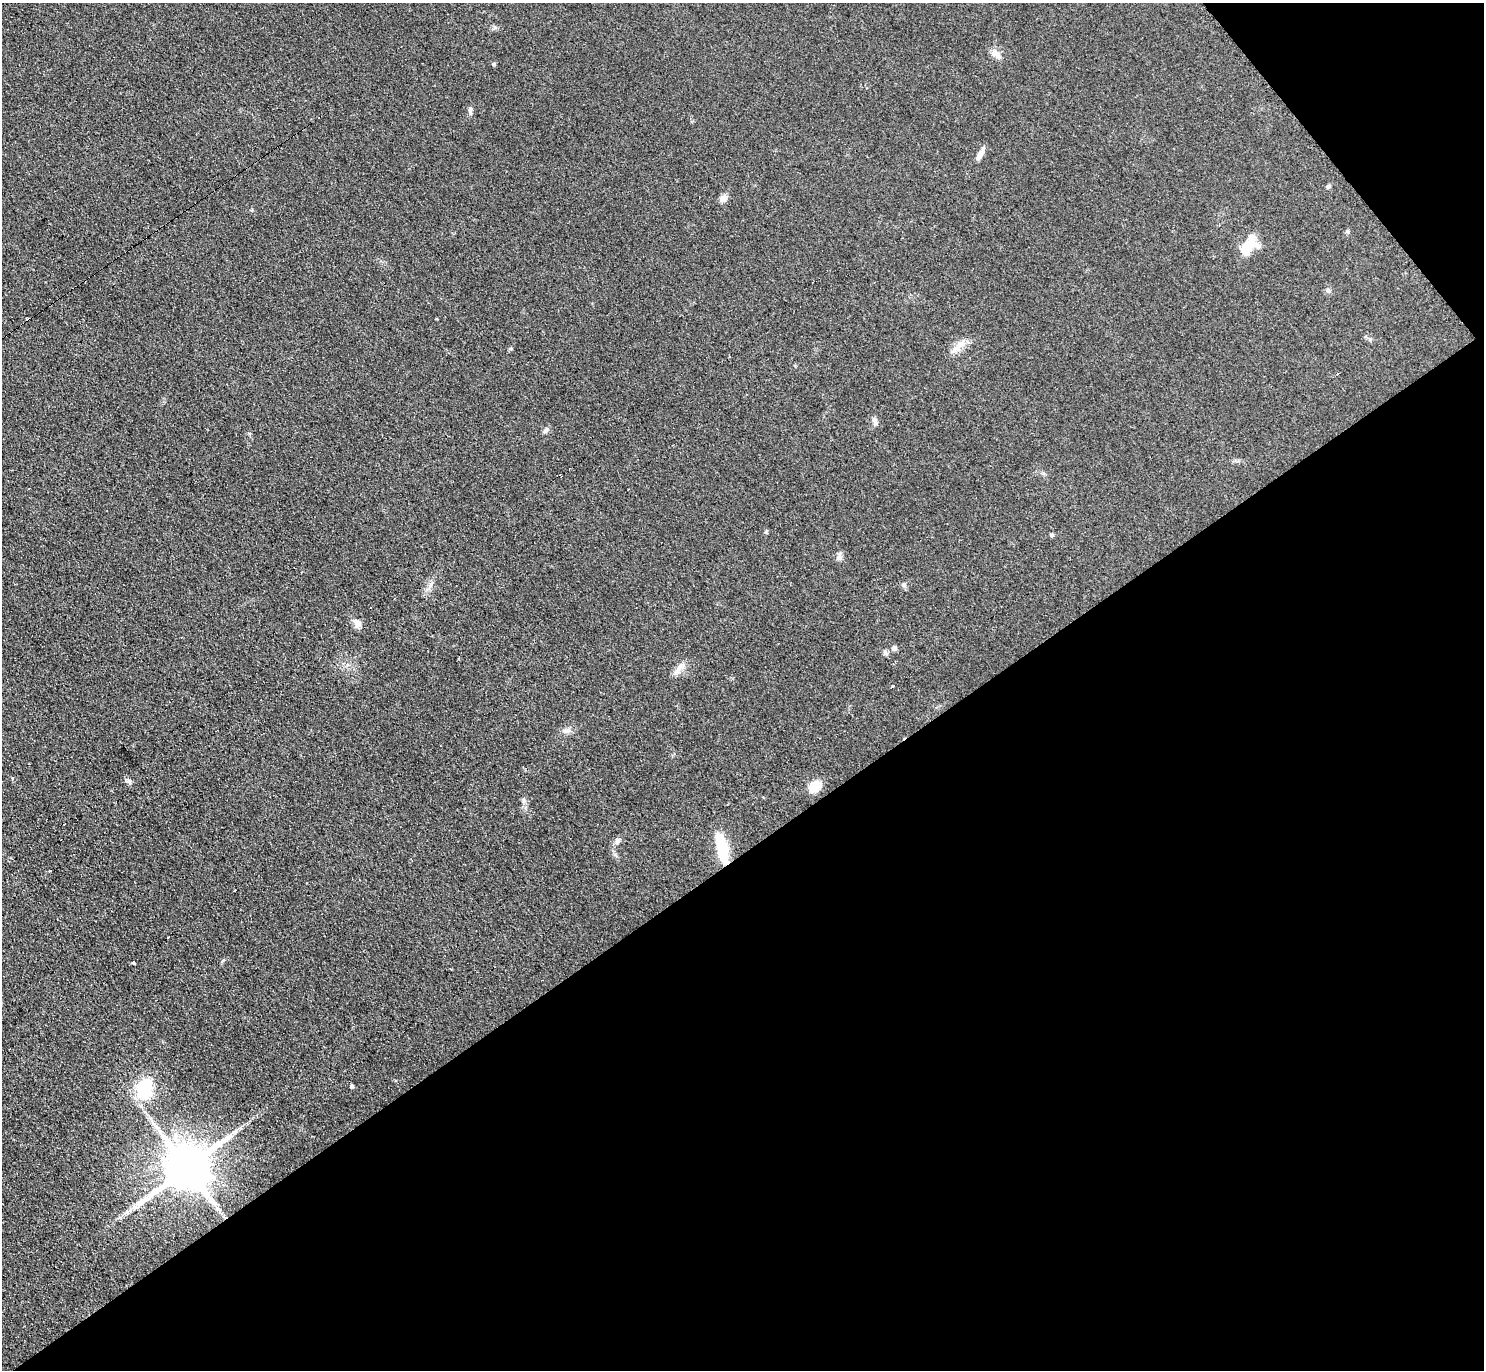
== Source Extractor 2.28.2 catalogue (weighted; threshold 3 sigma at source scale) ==
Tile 12 of 4 x 4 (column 4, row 3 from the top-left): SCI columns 4454-5935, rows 1528-2895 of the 5950 x 5938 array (HDU 1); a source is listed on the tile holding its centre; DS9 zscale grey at full resolution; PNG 1486 x 1372 px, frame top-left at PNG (2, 3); no overlay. Shown black and unused: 40% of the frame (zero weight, under 2 of 3 exposures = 2% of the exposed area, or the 3 px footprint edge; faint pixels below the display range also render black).
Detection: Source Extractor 2.28.2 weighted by HDU 2 'WHT'; one run over the whole footprint, this tile lists its part. Background 0.0961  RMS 0.012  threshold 0.0518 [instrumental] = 3 sigma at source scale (4.5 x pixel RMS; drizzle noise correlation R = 1.50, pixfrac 1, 0.05/0.05 arcsec/px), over >= 5 px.
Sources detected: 37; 3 cosmic-ray / hot-pixel residue — not listed; the other 34 listed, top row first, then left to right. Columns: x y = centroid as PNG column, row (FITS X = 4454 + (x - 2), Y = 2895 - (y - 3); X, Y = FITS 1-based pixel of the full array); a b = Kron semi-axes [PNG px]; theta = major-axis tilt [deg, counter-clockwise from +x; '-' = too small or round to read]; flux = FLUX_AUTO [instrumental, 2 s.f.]
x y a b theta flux
996 54 16 8 -44 7.5
494 64 5 4 - 1.4
470 110 10 5 -87 3.1
980 153 18 5 61 6.5
1328 186 6 5 - 2
723 198 9 7 43 7.1
1347 231 6 5 - 1.7
1248 246 24 14 50 29
958 347 27 7 41 10
510 349 6 3 19 1.3
1338 374 3 3 - 3.5
875 421 10 6 -73 3.8
546 430 9 5 62 2.6
1052 535 5 5 - 1.9
839 557 13 5 83 3.7
904 585 5 5 - 2
357 623 11 9 -70 7
894 648 6 6 - 3.6
885 653 8 6 -45 2.8
677 670 16 6 52 7
893 686 3 3 - 3.6
567 731 13 4 7 4
12 778 4 3 - 1.2
129 781 7 5 45 2.6
815 786 15 11 42 17
524 801 7 4 -72 2.3
617 841 7 5 0 2.7
722 849 34 11 -78 41
235 890 3 3 - 2.7
168 937 3 2 - 1.5
133 962 3 3 - 16
352 1086 4 4 - 2.4
145 1088 18 13 74 68
187 1167 14 12 38 6300
Overlapping masked pixels (flux is a lower limit): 1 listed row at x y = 722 849
Unlisted compact peaks at least as high as the median listed source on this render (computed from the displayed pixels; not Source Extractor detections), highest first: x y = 766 532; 495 27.